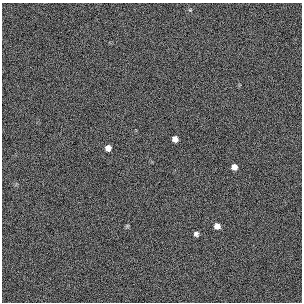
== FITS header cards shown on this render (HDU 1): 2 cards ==
NAXIS1  =                  300 / length of original image axis
NAXIS2  =                  300 / length of original image axis

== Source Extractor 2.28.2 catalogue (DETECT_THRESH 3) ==
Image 300 x 300 px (HDU 1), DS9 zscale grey, 1 PNG px = 1 image px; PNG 304 x 304 px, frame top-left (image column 1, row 300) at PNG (2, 3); no overlay
Background 385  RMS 66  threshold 199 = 3 sigma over >= 5 px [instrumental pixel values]
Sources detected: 7; all 7 listed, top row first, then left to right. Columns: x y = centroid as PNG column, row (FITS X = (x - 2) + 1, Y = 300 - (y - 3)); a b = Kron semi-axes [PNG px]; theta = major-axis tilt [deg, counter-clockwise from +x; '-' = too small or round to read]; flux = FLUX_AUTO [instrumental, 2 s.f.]
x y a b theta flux
190 10 4 4 - 4700
175 139 5 5 - 23000
108 148 5 5 - 26000
234 167 5 5 - 24000
127 226 6 3 72 5400
217 226 6 5 - 24000
196 234 4 4 - 11000